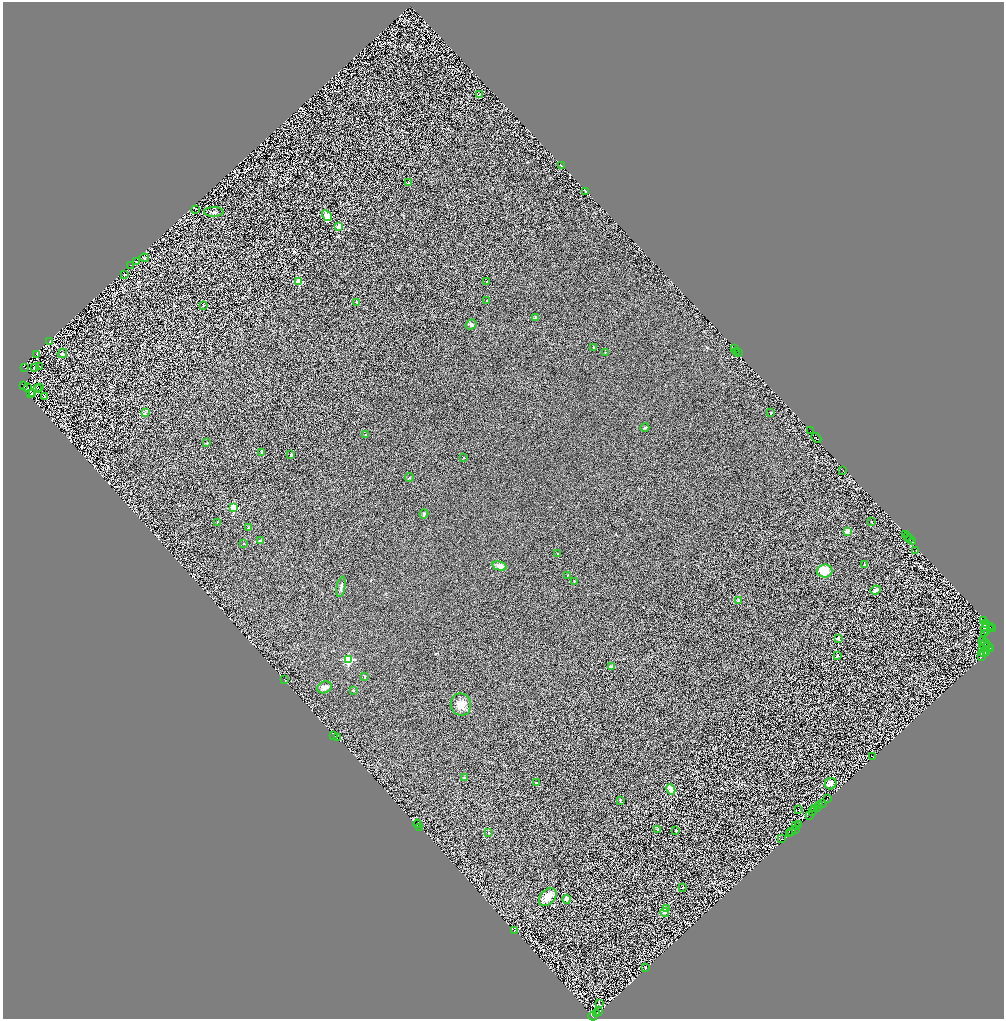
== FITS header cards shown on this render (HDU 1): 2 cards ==
NAXIS1  =                 2003
NAXIS2  =                 2033

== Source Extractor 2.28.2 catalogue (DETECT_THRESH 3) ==
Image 2003 x 2033 px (HDU 1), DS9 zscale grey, zoomed out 1/2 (1 PNG px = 2 x 2 image px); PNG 1006 x 1021 px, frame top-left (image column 2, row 2033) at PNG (3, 2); each listed source drawn as its Kron ellipse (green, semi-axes under 4 px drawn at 4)
Background 0.469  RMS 0.35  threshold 1.05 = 3 sigma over >= 5 px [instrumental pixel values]
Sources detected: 189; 55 cannot appear on this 1/2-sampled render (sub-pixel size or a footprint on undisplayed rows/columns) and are neither listed nor drawn; the other 134 listed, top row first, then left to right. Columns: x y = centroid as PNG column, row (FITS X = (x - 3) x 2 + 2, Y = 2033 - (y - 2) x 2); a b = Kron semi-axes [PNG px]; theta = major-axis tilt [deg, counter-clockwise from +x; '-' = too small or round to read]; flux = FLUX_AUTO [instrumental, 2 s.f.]
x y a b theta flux
479 95 2 1 - 25
561 166 2 1 - 50
409 182 4 2 - 37
585 191 3 2 - 49
195 210 2 2 - 120
214 212 10 4 1 180
327 216 6 4 -60 450
339 226 3 2 - 1400
144 258 5 4 - 78
136 261 2 1 - 13
130 265 2 2 - 18
124 275 3 2 - 30
299 281 3 2 - 1700
486 282 2 1 - 20
486 300 2 1 - 34
357 302 2 2 - 52
203 306 2 1 - 21
535 318 2 2 - 290
471 325 6 4 37 130
50 341 3 1 - 27
594 348 3 2 - 48
734 348 4 2 - 850
736 351 2 1 - 430
605 352 2 2 - 32
62 353 5 4 - 120
739 353 2 2 - 1200
37 354 3 3 - 39
39 366 3 1 - 15
24 368 2 1 - 26
34 368 2 1 - 28
23 385 3 1 - 120
28 387 2 1 - 22
40 387 3 1 - 25
38 388 3 1 - 11
31 394 2 1 - 27
33 394 3 2 - 54
45 396 2 1 - 18
145 412 3 2 - 58
771 413 2 2 - 120
645 428 4 3 - 89
811 431 2 2 - 1800
365 435 3 2 - 37
816 438 5 2 - 2300
207 443 3 2 - 44
262 452 4 3 - 64
291 454 4 3 - 45
463 458 2 2 - 57
843 471 2 1 - 19
410 477 4 2 - 53
233 508 3 3 - 3200
424 514 4 4 - 85
872 521 2 1 - 17
217 522 4 2 - 37
248 528 4 2 - 45
847 532 2 2 - 790
906 534 2 1 - 890
908 536 2 2 - 180
909 538 3 2 - 680
261 541 3 3 - 72
913 542 2 1 - 1100
244 543 3 2 - 26
916 550 3 1 - 12
557 554 2 2 - 28
865 565 4 2 - 35
500 566 7 4 -17 330
825 571 8 6 3 980
568 575 3 2 - 34
574 581 3 2 - 33
341 587 10 3 79 150
876 590 5 3 - 360
739 601 2 2 - 550
984 621 2 1 - 6400
986 623 3 1 - 370
987 625 4 2 - 200
991 627 3 2 - 590
986 629 5 4 - 440
993 629 2 1 - 290
984 634 3 2 - 1000
838 638 2 2 - 340
983 641 3 2 - 790
985 642 2 1 - 450
984 646 6 1 -42 220
988 646 5 2 - 220
983 648 3 2 - 640
990 648 2 1 - 680
986 652 2 2 - 360
983 653 5 3 - 2600
837 656 4 3 - 69
981 657 3 1 - 370
348 659 3 3 - 4200
611 666 4 3 - 74
364 676 4 2 - 39
285 680 2 1 - 100
325 687 7 5 24 250
353 690 2 2 - 120
461 705 11 10 - 540
334 735 3 1 - 130
337 738 2 2 - 230
873 757 2 1 - 44
465 778 4 3 - 57
536 783 2 2 - 200
831 784 6 5 - 560
671 789 5 4 - 450
828 799 3 2 - 95
620 800 4 2 - 51
822 803 2 1 - 120
819 806 2 1 - 590
815 808 3 1 - 170
817 808 3 2 - 920
798 810 2 2 - 350
812 812 2 1 - 230
809 815 3 2 - 420
417 824 4 2 - 690
799 824 3 2 - 1800
795 826 2 1 - 240
419 827 2 2 - 930
795 829 2 1 - 140
658 830 2 2 - 150
676 831 3 2 - 60
792 831 2 2 - 720
489 833 2 2 - 37
790 834 2 1 - 200
782 839 2 1 - 18
682 888 3 2 - 53
548 897 10 7 46 750
567 899 4 3 - 270
666 908 4 3 - 59
665 912 4 3 - 96
515 930 2 1 - 31
645 968 3 1 - 22
599 1004 3 2 - 24
599 1011 3 2 - 640
597 1014 2 2 - 370
593 1016 4 2 - 1600
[55 sub-pixel or undisplayed-footprint detections neither listed nor drawn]